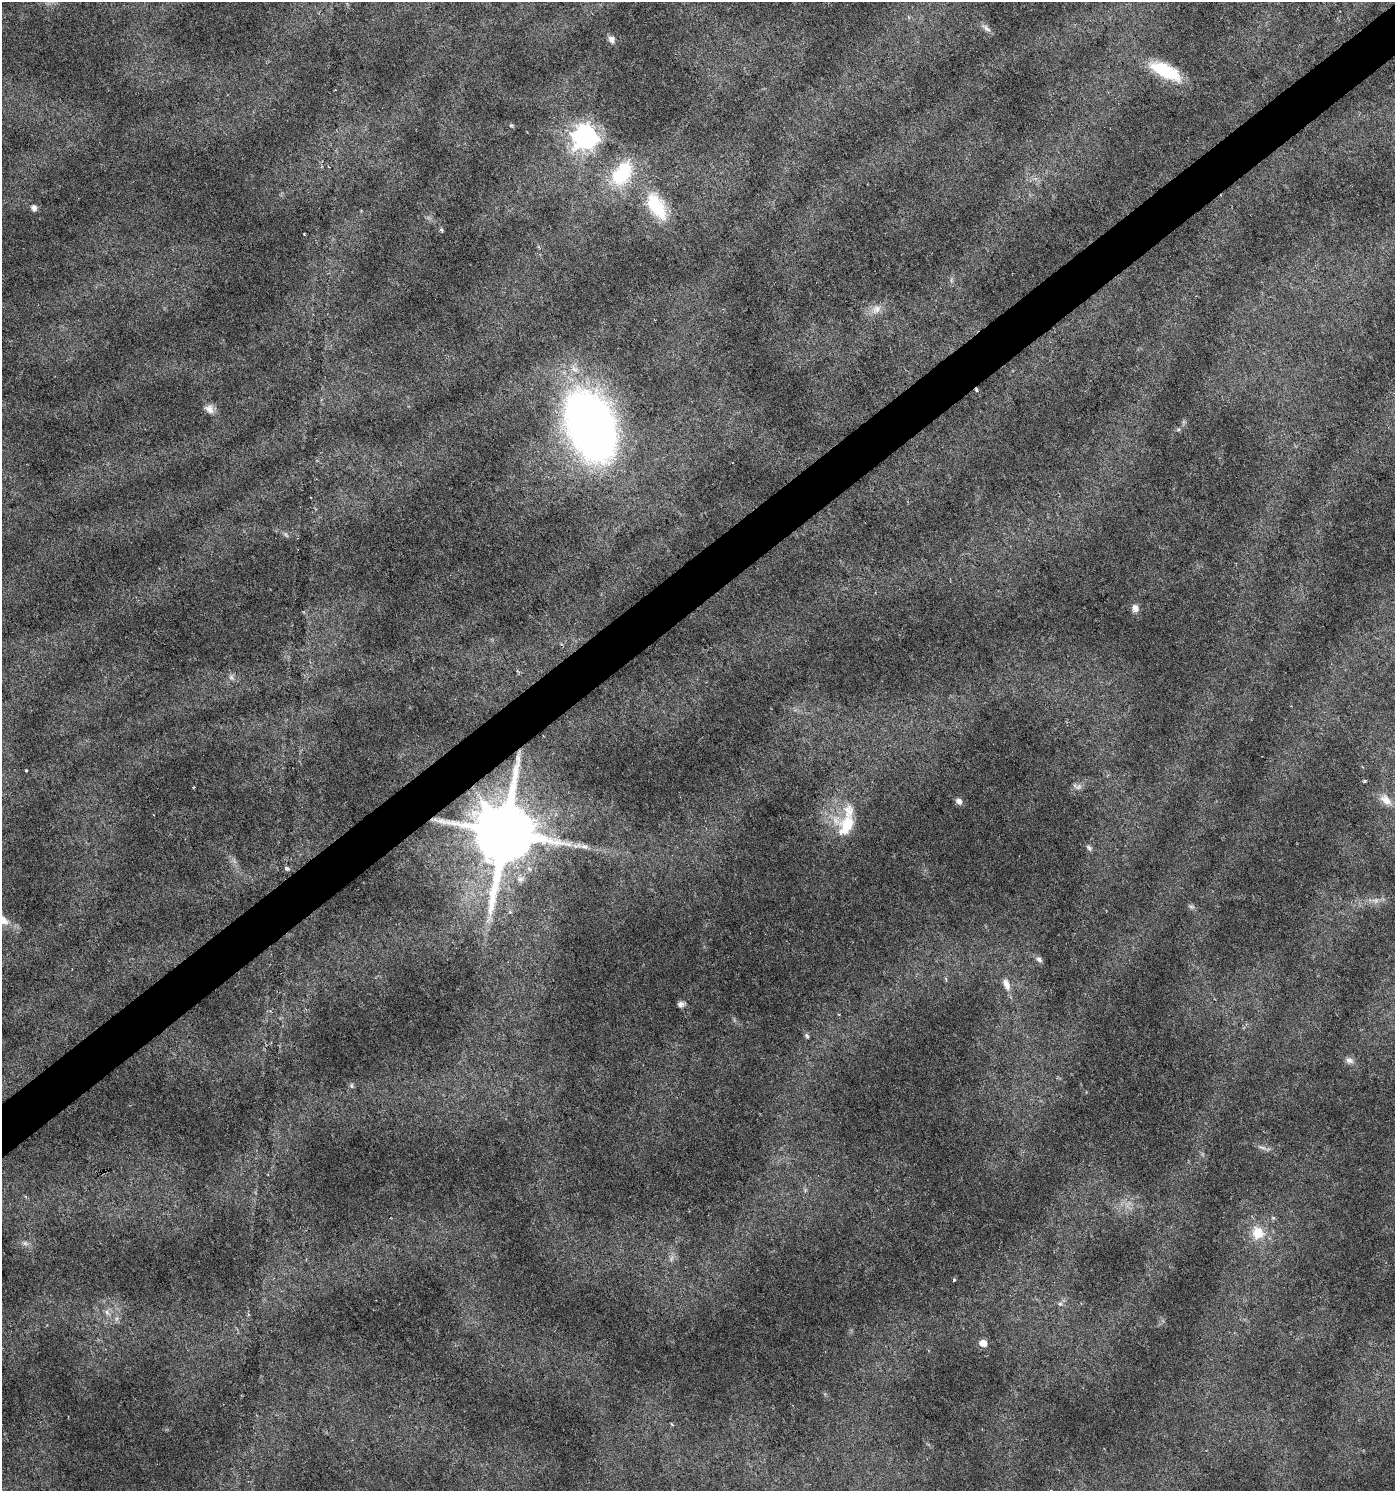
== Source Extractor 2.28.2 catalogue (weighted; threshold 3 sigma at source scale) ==
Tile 10 of 4 x 4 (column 2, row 3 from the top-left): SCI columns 1526-2918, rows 1493-2981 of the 5901 x 5965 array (HDU 1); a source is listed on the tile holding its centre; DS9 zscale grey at full resolution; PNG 1397 x 1493 px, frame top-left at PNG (2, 2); no overlay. Shown black and unused: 4% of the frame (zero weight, under 3 of 6 exposures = <1% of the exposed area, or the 3 px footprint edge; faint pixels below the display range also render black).
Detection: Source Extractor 2.28.2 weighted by HDU 2 'WHT'; one run over the whole footprint, this tile lists its part. Background 0.0228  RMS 0.0022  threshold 0.00888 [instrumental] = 3 sigma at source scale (4.09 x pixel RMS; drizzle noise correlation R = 1.36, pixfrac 0.8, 0.0396/0.0396 arcsec/px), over >= 5 px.
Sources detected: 47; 1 too faint to see at this stretch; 1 cosmic-ray / hot-pixel residue — not listed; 1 inside a brighter listed object's ellipse — not listed separately; the other 44 listed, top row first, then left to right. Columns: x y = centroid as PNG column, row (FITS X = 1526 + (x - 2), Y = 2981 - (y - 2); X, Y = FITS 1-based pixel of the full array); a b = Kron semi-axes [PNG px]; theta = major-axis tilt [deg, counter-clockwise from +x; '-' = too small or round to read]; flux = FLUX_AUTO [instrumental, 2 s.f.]
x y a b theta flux
987 28 14 6 -43 0.84
611 39 9 6 -63 0.85
1166 71 36 14 -26 10
511 125 5 4 - 0.25
585 137 10 9 - 140
622 173 36 22 58 13
656 206 37 18 -60 10
34 208 7 7 - 0.84
441 230 6 5 - 0.29
304 234 2 2 - 0.16
876 309 15 10 43 1.9
209 409 13 10 -38 1.4
591 425 57 35 -68 160
286 535 8 4 -45 0.36
1135 608 9 8 - 1.2
231 677 7 7 - 0.59
26 770 3 2 - 0.21
1364 781 4 3 - 0.35
1079 787 9 6 41 0.8
1386 800 17 11 -43 2
959 801 8 6 -43 0.89
847 825 31 30 - 9.3
505 833 19 16 -83 2100
584 846 10 6 -1 0.93
1089 848 10 6 -44 0.53
287 868 7 5 -30 0.45
1191 907 9 4 0 0.43
2 919 21 10 -38 3.3
1039 959 9 6 -34 0.68
1006 984 16 8 -68 1.8
681 1004 7 7 - 0.85
807 1036 8 5 -66 0.46
1349 1060 11 7 -13 0.86
351 1086 8 4 -89 0.37
1262 1147 13 4 -16 0.74
1273 1218 6 3 17 0.28
1258 1233 19 17 -60 4.8
25 1243 7 6 - 0.59
671 1259 9 4 71 0.54
954 1280 4 3 - 0.27
1060 1304 6 6 - 0.44
107 1312 8 6 -47 0.67
983 1343 6 6 - 2.1
672 1424 4 3 - 0.22
Overlapping masked pixels (flux is a lower limit): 1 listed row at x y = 505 833
Isophote crosses this tile's border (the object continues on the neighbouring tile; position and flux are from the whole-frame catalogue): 1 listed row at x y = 2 919